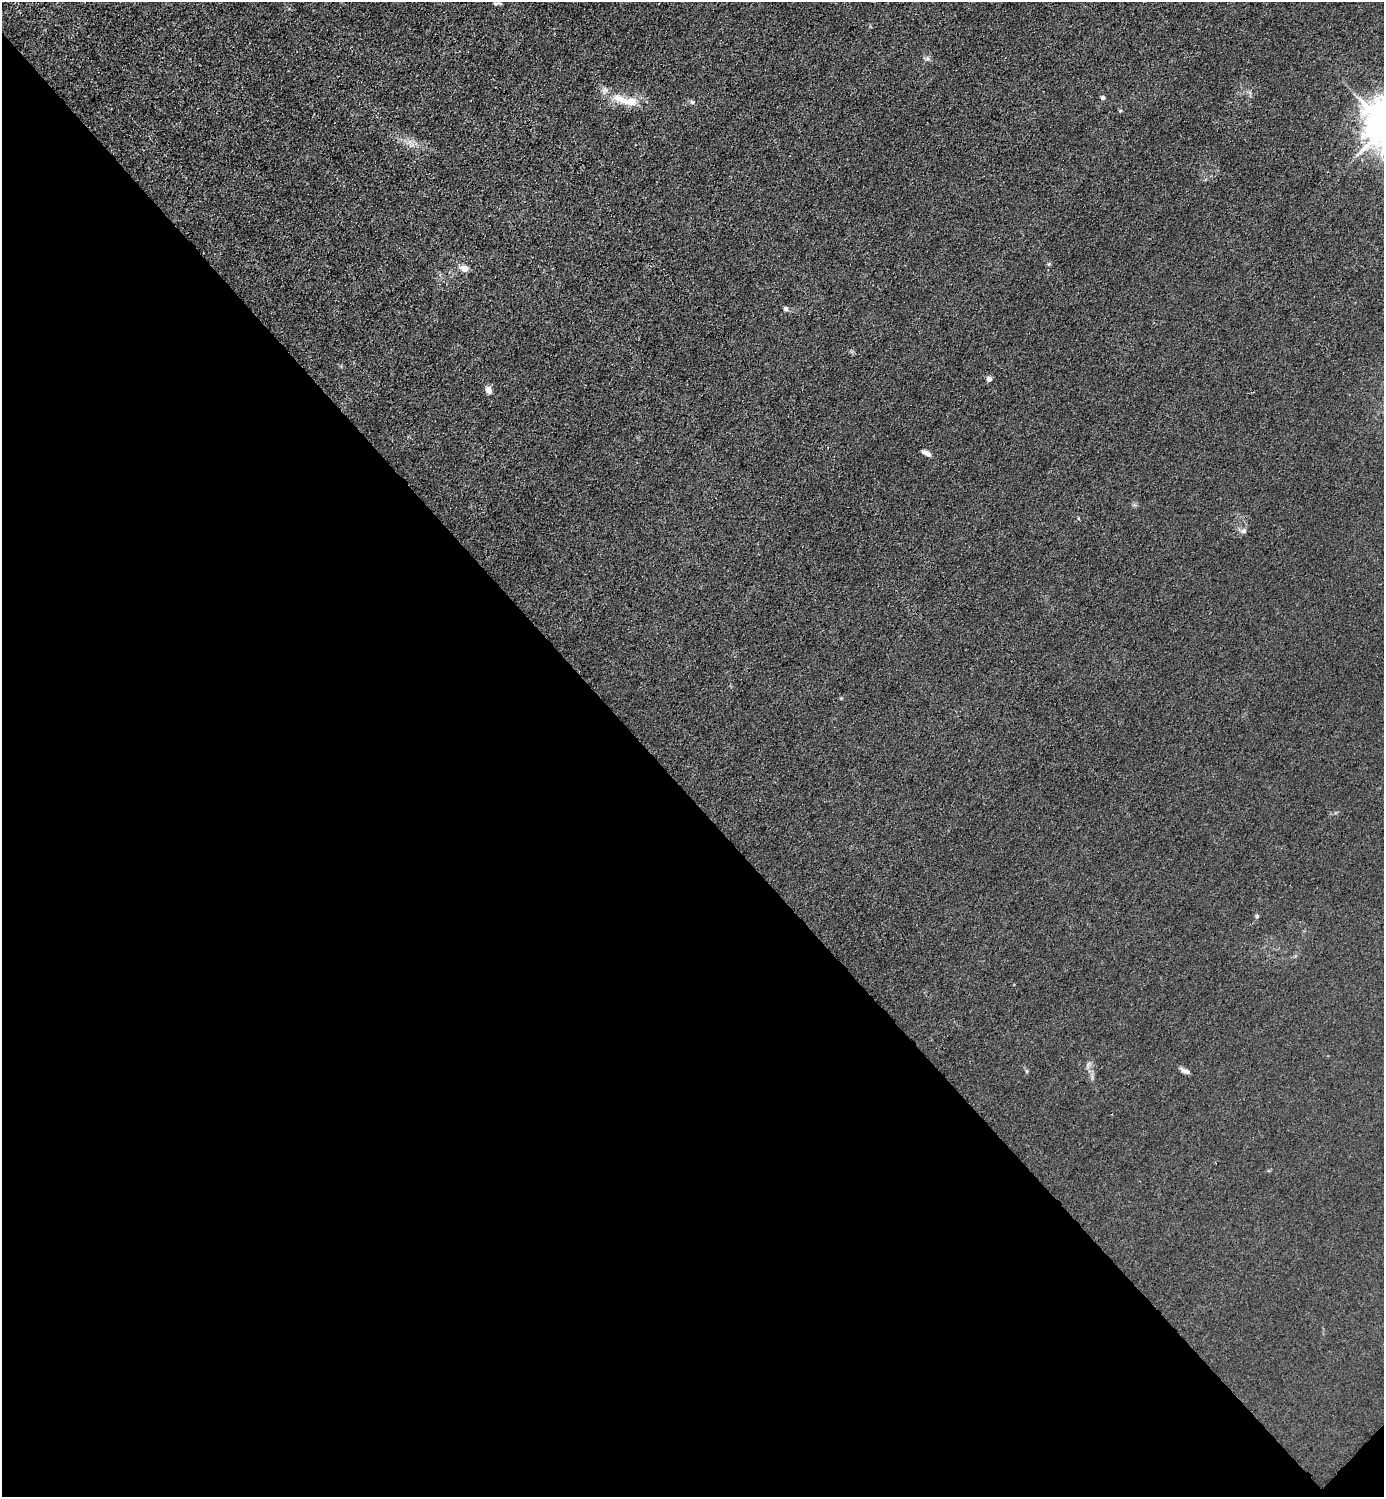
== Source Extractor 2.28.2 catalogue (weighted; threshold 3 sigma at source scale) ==
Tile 14 of 4 x 4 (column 2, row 4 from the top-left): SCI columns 1683-3064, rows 3-1497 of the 5985 x 5985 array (HDU 1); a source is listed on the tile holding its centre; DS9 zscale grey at full resolution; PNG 1386 x 1499 px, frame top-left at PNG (2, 2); no overlay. Shown black and unused: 47% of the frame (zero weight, under 3 of 4 exposures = <1% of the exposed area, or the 3 px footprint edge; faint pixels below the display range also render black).
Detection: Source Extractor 2.28.2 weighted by HDU 2 'WHT'; one run over the whole footprint, this tile lists its part. Background 0.0211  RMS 0.0061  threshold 0.0276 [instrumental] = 3 sigma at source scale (4.5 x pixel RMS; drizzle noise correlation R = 1.50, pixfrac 1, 0.05/0.05 arcsec/px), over >= 5 px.
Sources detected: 16; all 16 listed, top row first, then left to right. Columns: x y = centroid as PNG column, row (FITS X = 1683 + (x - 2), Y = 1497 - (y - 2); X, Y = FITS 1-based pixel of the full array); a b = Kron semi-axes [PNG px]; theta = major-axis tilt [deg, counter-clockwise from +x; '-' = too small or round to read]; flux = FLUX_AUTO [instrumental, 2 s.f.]
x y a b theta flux
497 3 12 3 5 1.1
1103 98 5 5 - 1.3
626 100 43 11 -13 15
692 102 6 5 - 1.1
1120 111 5 3 - 0.57
1049 264 5 4 - 0.79
465 269 8 6 -14 5.3
786 309 6 5 - 1.7
989 379 4 4 - 4.2
488 390 9 7 -60 3
926 453 11 5 -29 2.5
1243 531 8 7 - 2
1257 916 6 5 - 0.85
1088 1065 8 4 53 1.4
1026 1071 6 4 -71 0.78
1185 1071 14 5 -23 2.5